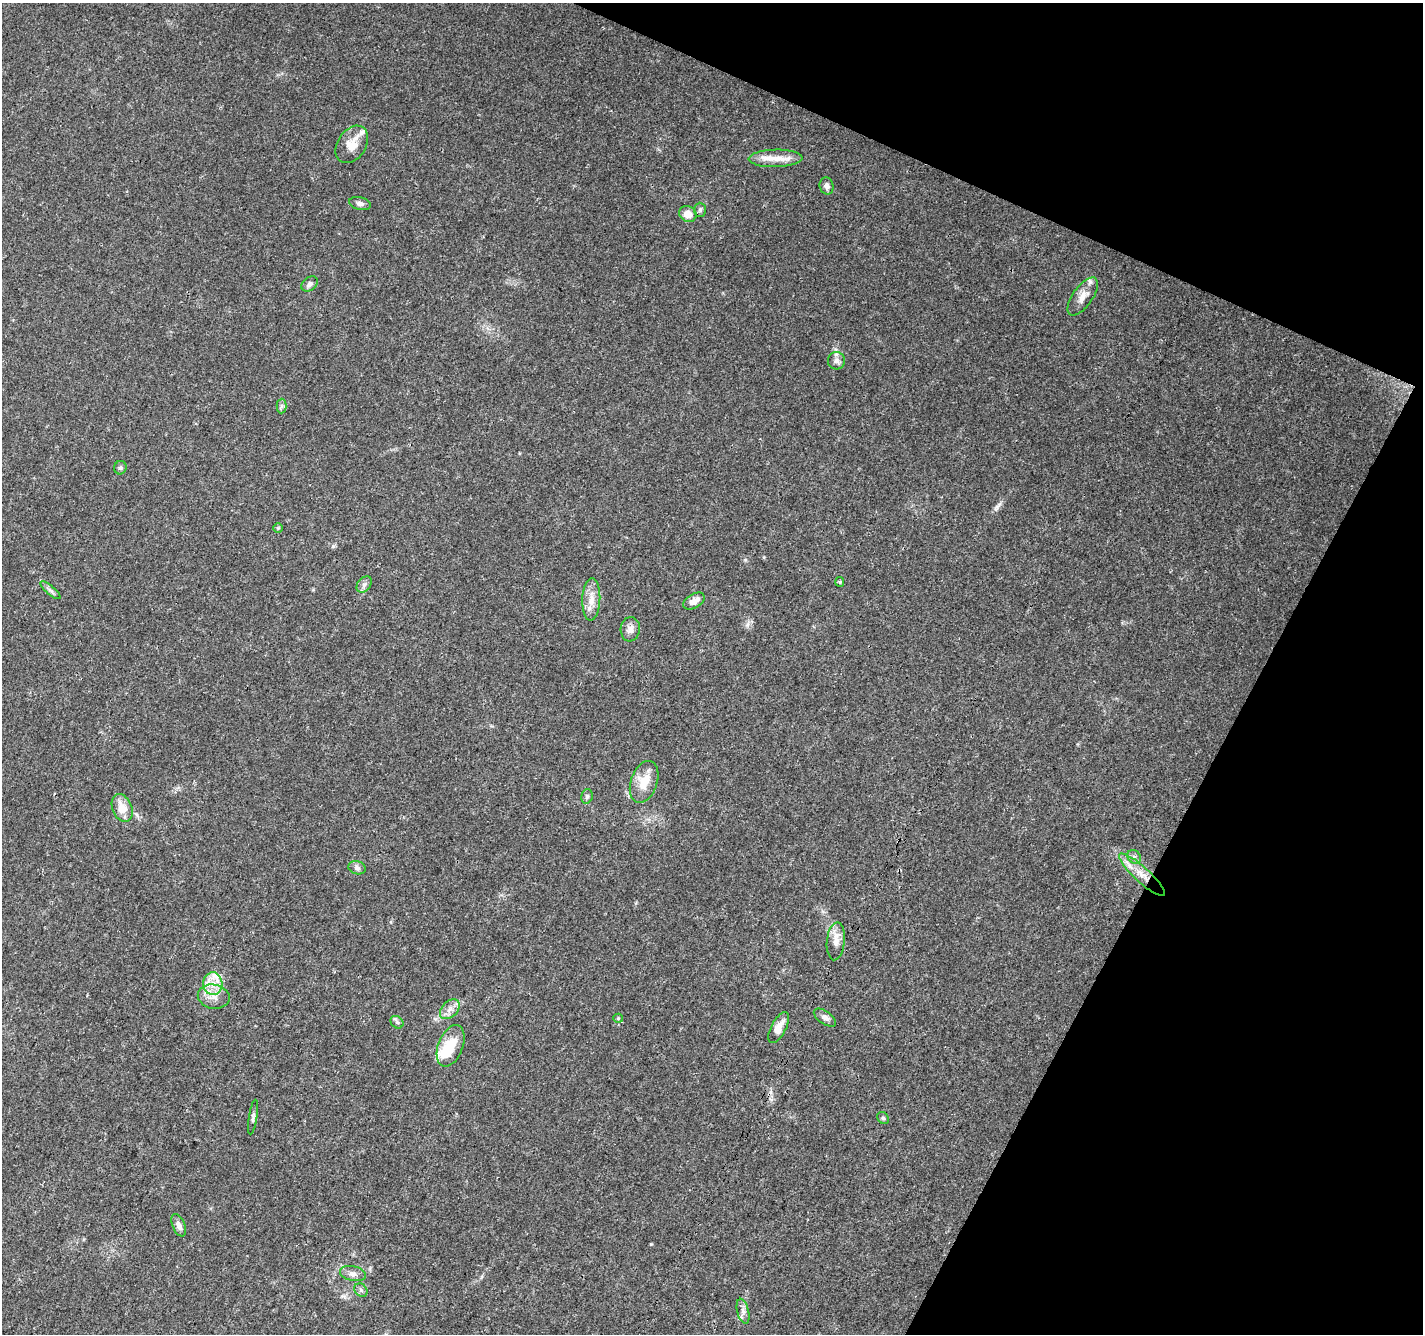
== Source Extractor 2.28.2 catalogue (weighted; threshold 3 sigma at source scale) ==
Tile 8 of 4 x 4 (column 4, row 2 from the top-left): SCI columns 4272-5692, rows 2935-4266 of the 5693 x 5801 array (HDU 1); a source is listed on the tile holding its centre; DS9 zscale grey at full resolution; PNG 1425 x 1336 px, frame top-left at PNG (2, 3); each listed source drawn as its Kron ellipse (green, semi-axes under 4 px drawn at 4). Shown black and unused: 22% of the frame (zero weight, under 3 of 4 exposures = <1% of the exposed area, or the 3 px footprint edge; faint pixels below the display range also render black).
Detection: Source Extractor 2.28.2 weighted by HDU 2 'WHT'; one run over the whole footprint, this tile lists its part. Background 0.0203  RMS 0.0035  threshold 0.016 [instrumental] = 3 sigma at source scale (4.5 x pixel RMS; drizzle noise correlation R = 1.50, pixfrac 1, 0.0396/0.0396 arcsec/px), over >= 5 px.
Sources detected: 43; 1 inside a brighter object's white glare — neither listed nor drawn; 3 inside a brighter listed object's ellipse — not listed separately; the other 39 listed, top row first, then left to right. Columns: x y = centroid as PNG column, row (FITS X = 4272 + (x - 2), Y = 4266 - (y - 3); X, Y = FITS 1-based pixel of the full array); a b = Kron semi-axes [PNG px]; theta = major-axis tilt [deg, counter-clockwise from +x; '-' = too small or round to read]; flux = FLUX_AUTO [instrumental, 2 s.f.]
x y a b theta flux
352 144 20 14 56 5.7
775 158 27 8 1 5.3
827 186 8 7 - 1.5
360 203 11 6 -15 1.2
700 210 7 6 - 0.8
688 214 9 7 -27 3.9
310 284 9 6 41 1.3
1083 296 22 10 55 3.6
836 361 9 8 - 1.5
281 406 7 5 89 0.84
120 468 7 6 - 0.84
278 528 5 4 - 0.41
840 582 5 4 - 0.41
364 584 9 6 50 1.2
50 590 13 4 -40 1.1
591 599 21 9 88 4.2
694 601 12 7 30 2.8
630 629 12 9 84 2.3
644 782 22 13 71 7.4
587 796 7 5 76 0.76
122 808 14 9 -68 4.8
1134 857 7 6 - 1.1
357 868 9 6 -18 1.2
1142 875 30 7 -42 6.4
836 941 19 9 84 3.2
213 984 11 9 -86 4.1
214 997 16 12 -11 4.1
450 1009 12 8 44 2.4
618 1018 5 4 - 0.43
825 1018 13 6 -35 1.5
397 1022 7 5 -43 0.77
779 1027 17 7 62 3.6
451 1046 22 12 69 9.4
253 1117 17 4 81 1
883 1118 6 5 - 0.58
179 1225 12 6 -68 1.8
353 1274 13 7 -13 1.9
361 1290 7 6 - 0.91
743 1311 13 6 -77 1.6
Overlapping masked pixels (flux is a lower limit): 1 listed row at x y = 1142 875
Unlisted compact peaks at least as high as the median listed source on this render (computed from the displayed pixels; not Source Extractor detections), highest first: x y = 651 1244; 997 506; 333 546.